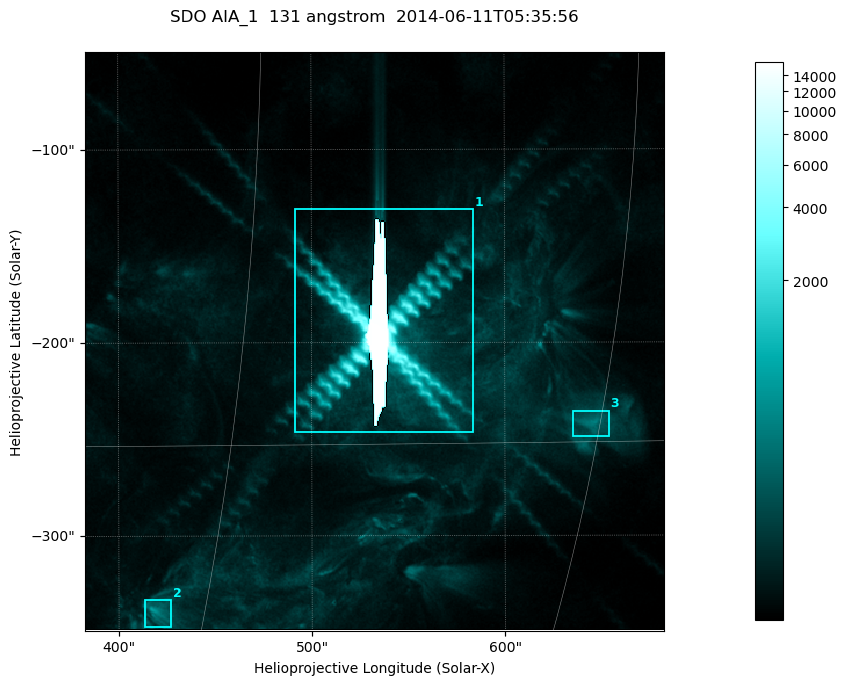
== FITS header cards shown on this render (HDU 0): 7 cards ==
TELESCOP= 'SDO     '           /
INSTRUME= 'AIA_1   '           /
WAVELNTH=                  131 /
WAVEUNIT= 'angstrom'           /
DATE-OBS= '2014-06-11T05:35:56.62' /
CTYPE1  = 'HPLN-TAN'           /
CTYPE2  = 'HPLT-TAN'           /

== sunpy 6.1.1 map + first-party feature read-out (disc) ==
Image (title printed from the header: SDO AIA_1  131 angstrom  2014-06-11T05:35:56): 499 x 499 px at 0.601 arcsec/px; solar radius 945 arcsec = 1573 px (partial field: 3.2% of the solar disc is inside the frame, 100% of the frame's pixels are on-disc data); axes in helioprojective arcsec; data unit not stated in the header (colour bar unlabelled)
Orientation: roll -0.139 deg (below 1 deg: not rotated)
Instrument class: DISC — disc imager (sunpy class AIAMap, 131 A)
Bright regions (active regions / flare kernels): reference = the on-disc median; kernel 5 px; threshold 5 sigma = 185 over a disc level ~42.9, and >= 1.15x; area >= 249 px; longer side >= 6 px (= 3.6 arcsec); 3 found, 3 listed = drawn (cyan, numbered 1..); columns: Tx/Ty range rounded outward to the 2 arcsec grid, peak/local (2 s.f.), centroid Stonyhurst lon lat
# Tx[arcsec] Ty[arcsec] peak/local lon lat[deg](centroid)
1 490..584 -248..-130 380 +35 -12
2 412..428 -348..-332 13 +28 -20
3 634..654 -250..-236 10 +45 -14